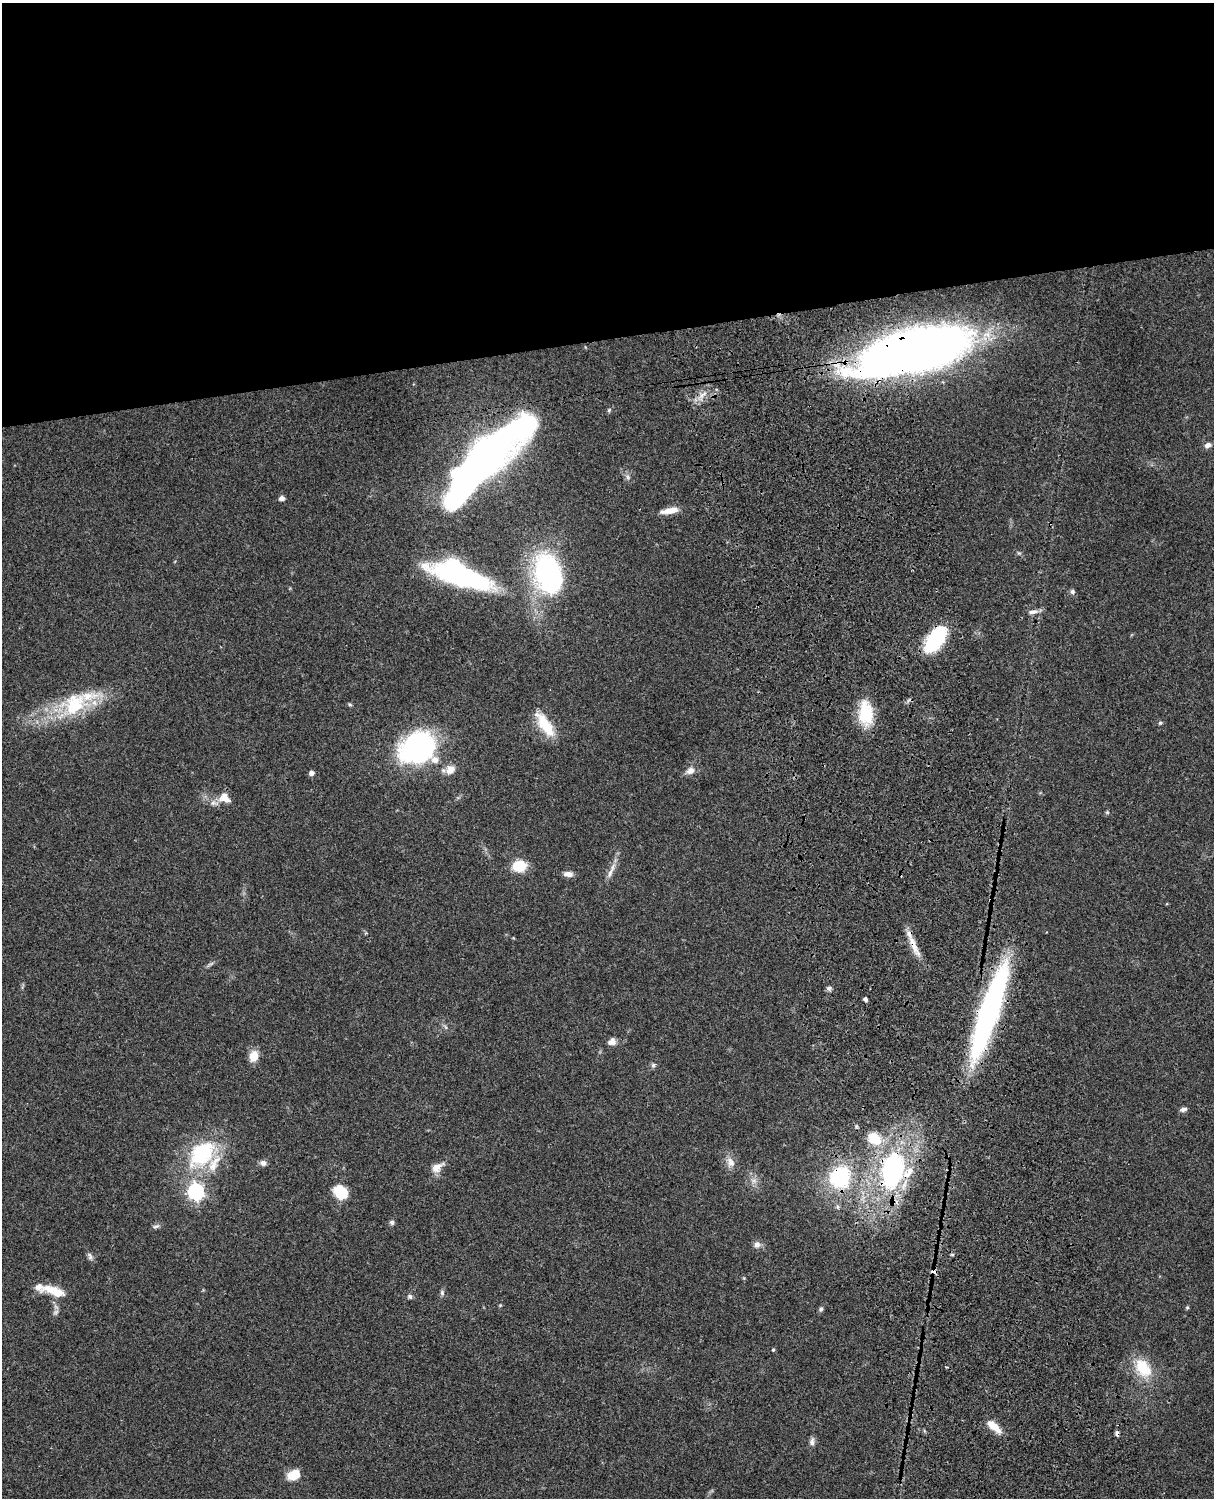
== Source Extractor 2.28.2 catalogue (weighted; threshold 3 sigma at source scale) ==
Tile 2 of 4 x 3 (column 2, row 1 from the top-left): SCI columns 1333-2544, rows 3269-4764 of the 5088 x 4928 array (HDU 1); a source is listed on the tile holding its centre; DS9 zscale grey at full resolution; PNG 1216 x 1500 px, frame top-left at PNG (2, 3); no overlay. Shown black and unused: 23% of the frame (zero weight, under 3 of 4 exposures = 6% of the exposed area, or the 3 px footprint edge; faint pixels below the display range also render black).
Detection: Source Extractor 2.28.2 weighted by HDU 2 'WHT'; one run over the whole footprint, this tile lists its part. Background 0.0768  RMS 0.0058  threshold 0.0259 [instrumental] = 3 sigma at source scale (4.5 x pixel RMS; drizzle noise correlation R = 1.50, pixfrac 1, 0.05/0.05 arcsec/px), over >= 5 px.
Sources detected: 75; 1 too faint to see at this stretch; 4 inside a brighter object's white glare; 2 cosmic-ray / hot-pixel residue — not listed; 6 inside a brighter listed object's ellipse — not listed separately; the other 62 listed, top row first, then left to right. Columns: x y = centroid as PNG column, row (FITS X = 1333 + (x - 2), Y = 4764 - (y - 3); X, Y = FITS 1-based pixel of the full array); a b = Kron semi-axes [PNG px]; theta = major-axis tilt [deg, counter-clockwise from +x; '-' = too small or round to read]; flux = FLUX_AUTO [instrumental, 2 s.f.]
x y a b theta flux
914 351 99 33 15 600
703 394 14 6 34 3.8
609 410 6 5 - 0.86
1208 445 8 6 21 2.5
628 477 7 4 -88 1.3
463 489 113 37 48 190
282 498 7 5 21 1.9
670 511 22 6 9 6.8
549 574 26 17 -72 170
459 575 76 21 -17 100
1072 592 7 7 - 1.4
1033 612 14 5 5 2.7
935 640 24 13 53 51
74 704 33 26 33 36
350 704 6 4 -29 0.73
866 713 24 14 -86 24
1160 723 5 4 - 0.75
545 725 31 11 -56 18
418 747 27 21 31 120
450 770 13 12 - 5
690 771 10 8 28 3.7
312 773 5 4 - 2.8
225 798 15 11 -37 7
1107 812 5 5 - 0.81
519 866 14 11 7 15
610 873 17 5 67 3.5
568 874 11 6 -3 3.3
914 946 36 7 -65 8.5
211 964 10 3 21 1.1
829 988 6 6 - 1.5
865 999 4 3 - 1.9
989 1012 101 18 72 160
612 1042 10 8 24 3.3
254 1056 12 9 70 8
653 1065 7 5 16 1.3
1183 1109 8 5 15 1.9
874 1138 11 9 -44 18
202 1154 44 28 47 47
731 1162 15 10 -62 4.5
263 1163 8 7 - 2.3
437 1167 18 10 35 5.4
892 1170 33 20 78 100
840 1177 22 20 63 46
196 1192 7 7 - 170
338 1192 18 9 -63 11
392 1222 6 6 - 1.4
156 1226 11 5 17 1.4
757 1245 9 9 - 2.7
952 1255 5 3 - 0.62
90 1256 12 6 -66 1.8
55 1291 24 8 -20 14
442 1292 8 5 -76 1.3
410 1296 6 5 - 1.4
500 1305 4 4 - 0.57
1187 1308 6 4 0 0.62
821 1309 7 5 51 1.1
56 1312 9 5 27 1.5
773 1350 4 3 - 0.71
1143 1368 24 16 -57 19
993 1426 18 7 -41 9
812 1441 12 6 83 2.2
293 1475 15 11 24 8.2
Overlapping masked pixels (flux is a lower limit): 6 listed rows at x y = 914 351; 935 640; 914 946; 989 1012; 892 1170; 840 1177